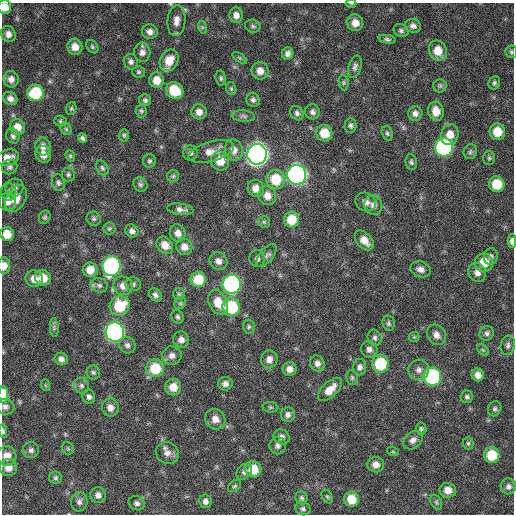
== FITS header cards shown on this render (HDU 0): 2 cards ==
NAXIS1  =                  512 / Axis length
NAXIS2  =                  512 / Axis length

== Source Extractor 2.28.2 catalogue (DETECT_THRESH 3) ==
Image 512 x 512 px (HDU 0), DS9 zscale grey, 1 PNG px = 1 image px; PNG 516 x 516 px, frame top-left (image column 1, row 512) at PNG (2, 3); each listed source drawn as its Kron ellipse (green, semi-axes under 4 px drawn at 4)
Background 360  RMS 20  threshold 59.1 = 3 sigma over >= 5 px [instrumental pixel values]
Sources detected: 192; all 192 listed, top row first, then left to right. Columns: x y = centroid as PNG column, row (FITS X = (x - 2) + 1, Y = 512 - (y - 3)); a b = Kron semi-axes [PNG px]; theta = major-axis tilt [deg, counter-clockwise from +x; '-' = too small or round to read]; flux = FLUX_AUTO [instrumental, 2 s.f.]
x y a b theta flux
351 3 5 3 - 1400
5 7 7 6 - 15000
236 15 8 6 -82 7100
176 21 16 9 83 9900
355 23 8 8 - 12000
253 26 8 6 -18 2800
413 26 8 7 - 5300
202 27 6 4 -72 1700
401 31 8 6 -25 3500
150 32 8 7 - 7000
8 34 8 7 - 7400
387 39 8 4 -10 2900
75 47 8 7 - 12000
92 47 7 5 -52 2500
438 51 10 9 - 19000
142 52 10 8 -87 7000
511 52 6 6 - 2500
288 53 6 5 - 5400
240 58 8 4 -35 2500
169 60 11 9 63 23000
131 62 8 7 - 4700
355 67 11 6 72 4800
260 71 9 8 - 10000
139 72 6 6 - 2500
221 78 7 5 -82 2600
11 79 8 7 - 6900
157 80 8 7 - 15000
344 83 8 5 -85 2000
494 83 7 5 65 3000
440 86 7 6 - 2900
231 89 6 5 - 2300
175 91 9 7 -39 39000
35 93 8 8 - 61000
10 99 7 6 - 6200
145 100 6 6 - 3500
253 100 7 6 - 4000
71 108 7 5 69 2200
141 111 6 5 - 2300
436 111 9 8 - 16000
199 112 7 7 - 8400
313 112 7 7 - 4500
297 113 7 6 - 4100
415 113 7 7 - 5800
243 116 11 5 -4 3900
60 121 6 5 - 2100
350 125 7 6 - 3300
17 127 8 7 - 14000
66 129 6 5 - 2300
497 132 8 8 - 24000
324 133 8 8 - 24000
387 133 7 5 -71 2500
124 135 6 5 - 2100
450 135 10 8 75 14000
13 136 7 6 - 4000
83 138 5 4 - 3100
43 146 9 7 -80 7800
444 147 9 9 - 240000
234 150 10 9 - 9600
211 151 23 10 15 16000
470 152 7 6 - 3100
190 153 7 7 - 4200
43 154 8 7 - 9900
257 154 10 9 - 920000
70 156 6 4 -69 1800
8 157 11 7 15 11000
489 158 7 6 - 2700
150 161 7 6 - 2900
220 161 10 8 -61 18000
411 162 8 5 -81 2900
10 167 8 7 - 3700
102 168 8 5 -62 2900
68 175 7 6 - 3000
297 175 10 9 - 520000
173 176 6 6 - 2800
276 179 9 9 - 36000
58 183 8 6 -77 3400
140 184 7 6 - 3400
497 184 8 7 - 33000
14 188 9 8 - 5800
256 188 9 8 - 11000
8 192 8 7 - 4600
267 196 9 8 - 12000
16 199 14 9 57 15000
8 201 9 8 - 10000
366 202 10 9 - 8600
373 205 10 9 - 7700
180 209 13 5 -8 6000
45 217 7 5 64 2500
94 219 7 6 - 3300
292 219 8 7 - 29000
264 222 6 5 - 2400
109 229 6 6 - 2300
132 231 7 6 - 4900
178 233 9 7 -62 8500
7 234 7 6 - 18000
364 240 11 7 -48 13000
512 241 7 4 90 5900
165 245 9 7 -47 12000
184 247 8 8 - 9800
266 256 14 6 52 5100
491 256 8 7 - 4200
257 259 8 7 - 4500
218 261 9 8 - 7300
484 263 9 9 - 23000
4 266 8 6 -90 10000
111 266 10 9 - 250000
421 269 10 8 -16 7800
90 270 7 7 - 15000
477 272 9 8 - 8300
43 278 8 7 - 19000
34 279 9 8 - 13000
198 279 8 7 - 32000
133 284 8 7 - 3200
232 284 9 9 - 330000
99 285 8 7 - 4400
123 286 10 9 - 11000
179 294 6 6 - 2600
155 295 7 5 -44 4400
218 302 13 9 -65 22000
180 303 6 5 - 2500
120 306 10 9 - 45000
231 307 9 8 - 75000
177 317 7 5 -58 3100
389 323 8 6 -79 3100
249 327 6 6 - 2500
54 328 9 3 -86 2900
115 332 9 9 - 440000
487 333 7 7 - 3900
436 335 11 9 -56 9000
414 337 5 5 - 2000
375 338 8 6 -68 4200
181 340 8 8 - 7400
127 345 8 8 - 4800
508 345 10 7 77 4600
369 349 8 8 - 6000
483 350 7 4 -45 2200
172 356 10 9 - 7700
61 359 6 6 - 5600
269 359 9 8 - 8200
317 363 8 7 - 6500
380 364 9 8 - 55000
360 367 8 6 90 4900
155 368 9 9 - 43000
289 369 7 7 - 8000
419 370 10 10 - 7700
93 372 7 6 - 3100
478 375 6 6 - 8700
432 377 9 9 - 160000
352 378 7 5 -77 2900
225 384 7 7 - 5800
45 385 6 4 -72 1700
81 386 8 7 - 4600
173 387 8 8 - 16000
330 389 15 7 45 15000
3 395 8 5 89 30000
89 397 7 6 - 4600
467 397 6 6 - 2900
5 407 9 7 -16 5300
110 407 9 8 - 9100
270 407 8 5 -6 2100
495 409 8 6 61 3300
288 415 7 7 - 5000
215 419 10 9 - 12000
421 429 6 5 - 2500
3 431 7 4 -82 2500
282 437 8 7 - 5500
413 440 11 8 42 6400
468 443 6 5 - 2300
278 446 8 8 - 5100
68 448 6 5 - 2100
31 450 8 8 - 4700
393 452 6 4 -19 1800
167 453 12 10 -32 9000
492 455 8 7 - 41000
7 456 10 9 - 15000
376 465 8 8 - 9300
8 468 8 8 - 12000
253 469 8 8 - 26000
244 472 9 6 47 4200
56 478 6 6 - 2700
235 486 7 5 40 2700
508 486 8 8 - 5100
448 490 8 7 - 12000
98 495 7 7 - 6700
327 496 7 5 -62 2000
302 498 6 6 - 3000
351 499 7 7 - 25000
205 501 7 6 - 5200
79 502 9 8 - 5500
436 502 8 5 -61 2600
137 503 8 7 - 4300
303 509 7 6 - 3300
At the frame edge (FLAGS 8, measured only in part): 8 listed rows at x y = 351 3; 5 7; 176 21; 511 52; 512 241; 4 266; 3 395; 3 431